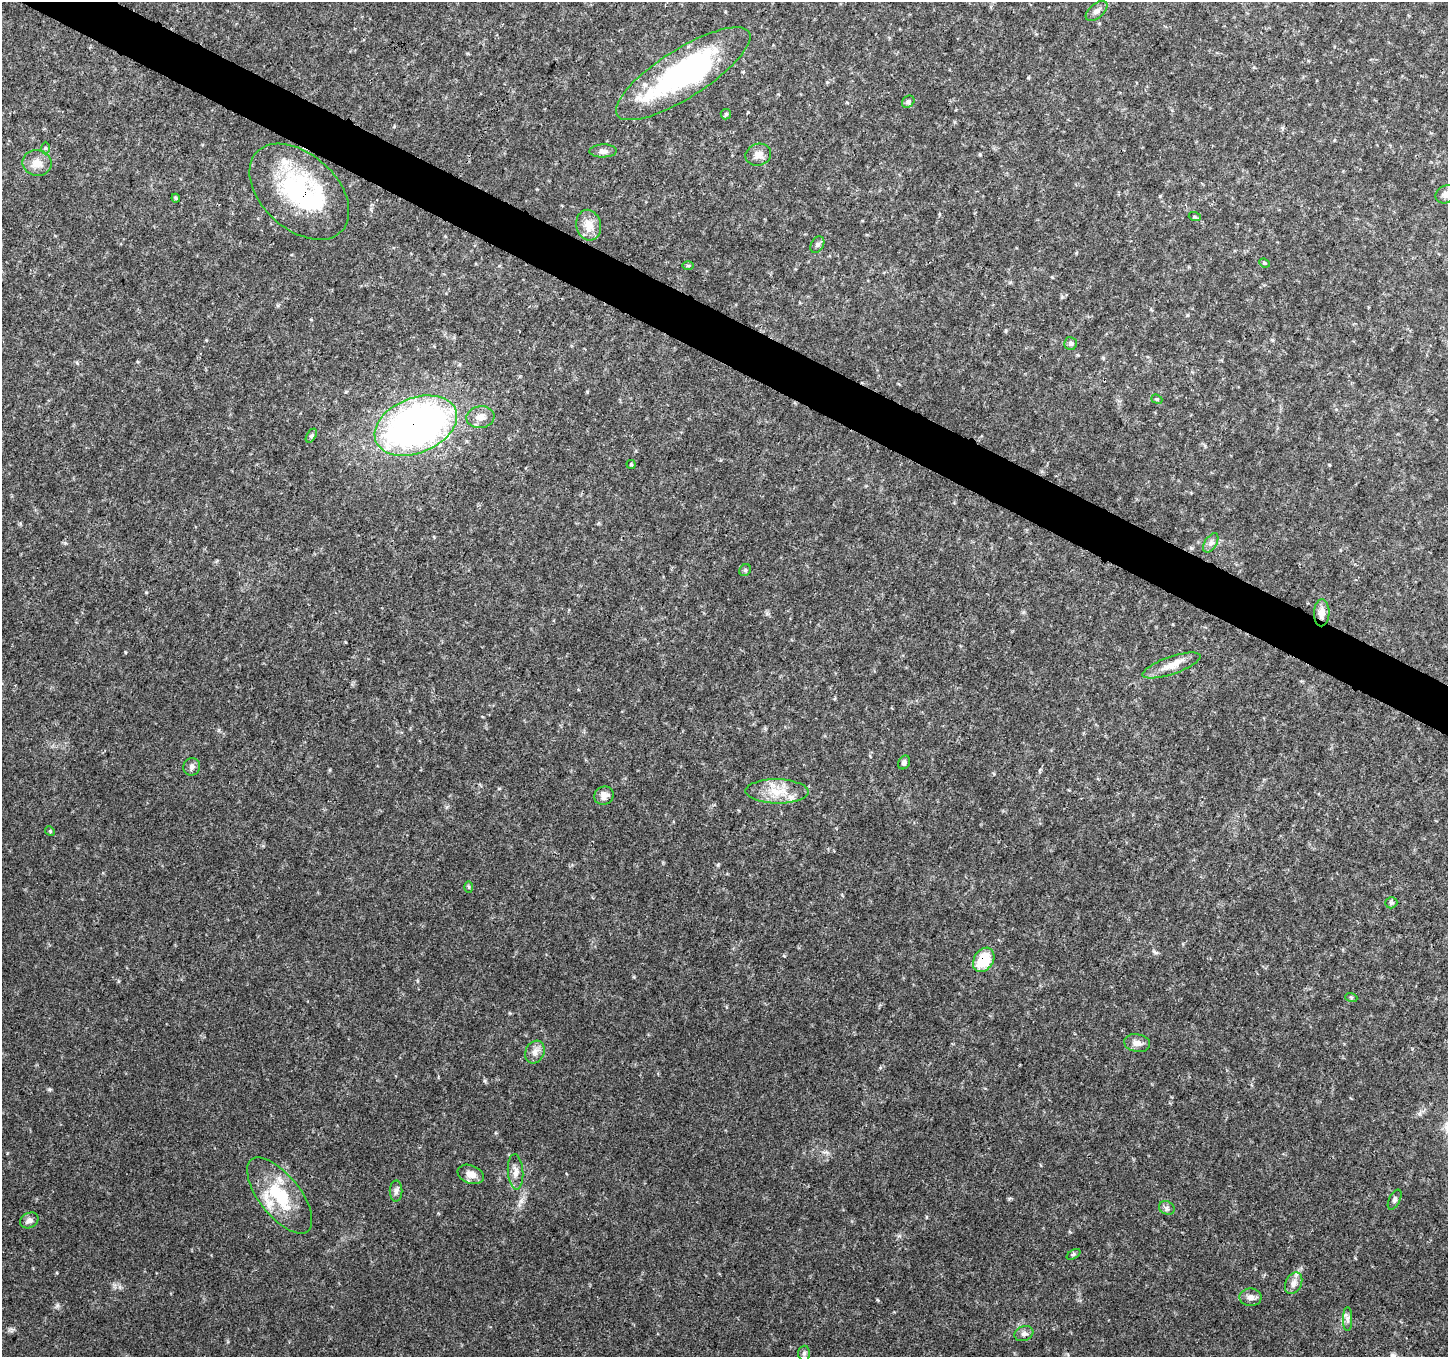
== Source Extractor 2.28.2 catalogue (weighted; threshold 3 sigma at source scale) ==
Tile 11 of 4 x 4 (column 3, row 3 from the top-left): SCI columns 2897-4342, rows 1560-2914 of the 5800 x 5892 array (HDU 1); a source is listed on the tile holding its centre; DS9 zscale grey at full resolution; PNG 1450 x 1359 px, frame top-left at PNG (2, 2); each listed source drawn as its Kron ellipse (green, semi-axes under 4 px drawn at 4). Shown black and unused: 3% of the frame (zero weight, under 3 of 4 exposures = <1% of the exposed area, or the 3 px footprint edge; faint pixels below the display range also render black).
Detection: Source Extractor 2.28.2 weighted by HDU 2 'WHT'; one run over the whole footprint, this tile lists its part. Background 0.0318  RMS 0.0035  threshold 0.0159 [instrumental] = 3 sigma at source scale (4.5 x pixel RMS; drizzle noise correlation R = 1.50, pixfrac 1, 0.0396/0.0396 arcsec/px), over >= 5 px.
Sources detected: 53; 1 inside a brighter object's white glare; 1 cosmic-ray / hot-pixel residue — neither listed nor drawn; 1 inside a brighter listed object's ellipse — not listed separately; the other 50 listed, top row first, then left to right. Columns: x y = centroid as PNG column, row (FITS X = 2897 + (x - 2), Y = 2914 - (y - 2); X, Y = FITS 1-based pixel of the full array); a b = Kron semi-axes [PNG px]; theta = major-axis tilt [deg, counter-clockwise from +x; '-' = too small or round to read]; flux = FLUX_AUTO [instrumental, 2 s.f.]
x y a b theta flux
1097 11 13 7 40 1.6
683 74 78 24 32 72
908 102 7 5 42 0.83
726 114 5 5 - 0.61
45 148 6 4 -89 0.56
603 151 14 6 1 1.6
758 155 13 11 19 2.5
37 163 14 13 - 4.2
299 192 58 37 -42 45
1446 194 11 8 25 1.9
176 198 4 3 - 0.44
1195 217 6 4 -18 0.47
589 225 15 12 -77 4.5
817 245 9 6 60 0.93
1264 263 5 4 - 0.47
688 266 6 4 -1 0.48
1071 343 6 6 - 1
1157 399 6 4 -21 0.45
480 417 14 11 8 3.3
416 426 43 27 22 160
311 436 8 4 58 0.63
631 464 4 4 - 0.38
1211 543 11 6 58 1.3
745 570 6 5 - 0.62
1322 613 13 8 88 2.9
1171 665 30 8 19 4.7
904 762 7 5 60 0.9
192 767 9 8 - 1.4
777 791 31 12 -1 8.4
604 796 10 9 - 2.3
50 831 5 4 - 0.4
469 887 6 4 -88 0.42
1391 903 6 5 - 0.72
984 960 13 9 57 11
1351 997 6 4 -19 0.45
1137 1043 13 9 -10 2.2
535 1052 12 9 62 2.2
515 1172 18 7 -86 2.5
471 1174 13 9 -21 3
396 1191 10 6 89 1.2
280 1195 46 20 -52 19
1395 1200 11 5 63 1
1167 1208 8 6 -27 1
29 1220 9 7 26 1.4
1074 1254 7 4 31 0.65
1294 1283 11 8 63 2
1250 1297 11 8 -1 1.9
1348 1319 12 4 90 1.3
1024 1334 10 7 20 1.4
804 1353 7 6 - 0.84
Overlapping masked pixels (flux is a lower limit): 4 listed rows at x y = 299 192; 416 426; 1322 613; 984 960
Isophote crosses this tile's border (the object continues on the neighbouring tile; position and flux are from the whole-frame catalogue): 1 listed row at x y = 1446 194
Unlisted compact peaks at least as high as the median listed source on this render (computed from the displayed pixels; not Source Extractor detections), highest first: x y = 49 1089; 57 1306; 899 1236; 718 865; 485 1081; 1009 1199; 65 543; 784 956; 146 592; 125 652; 877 1300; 118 981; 634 977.